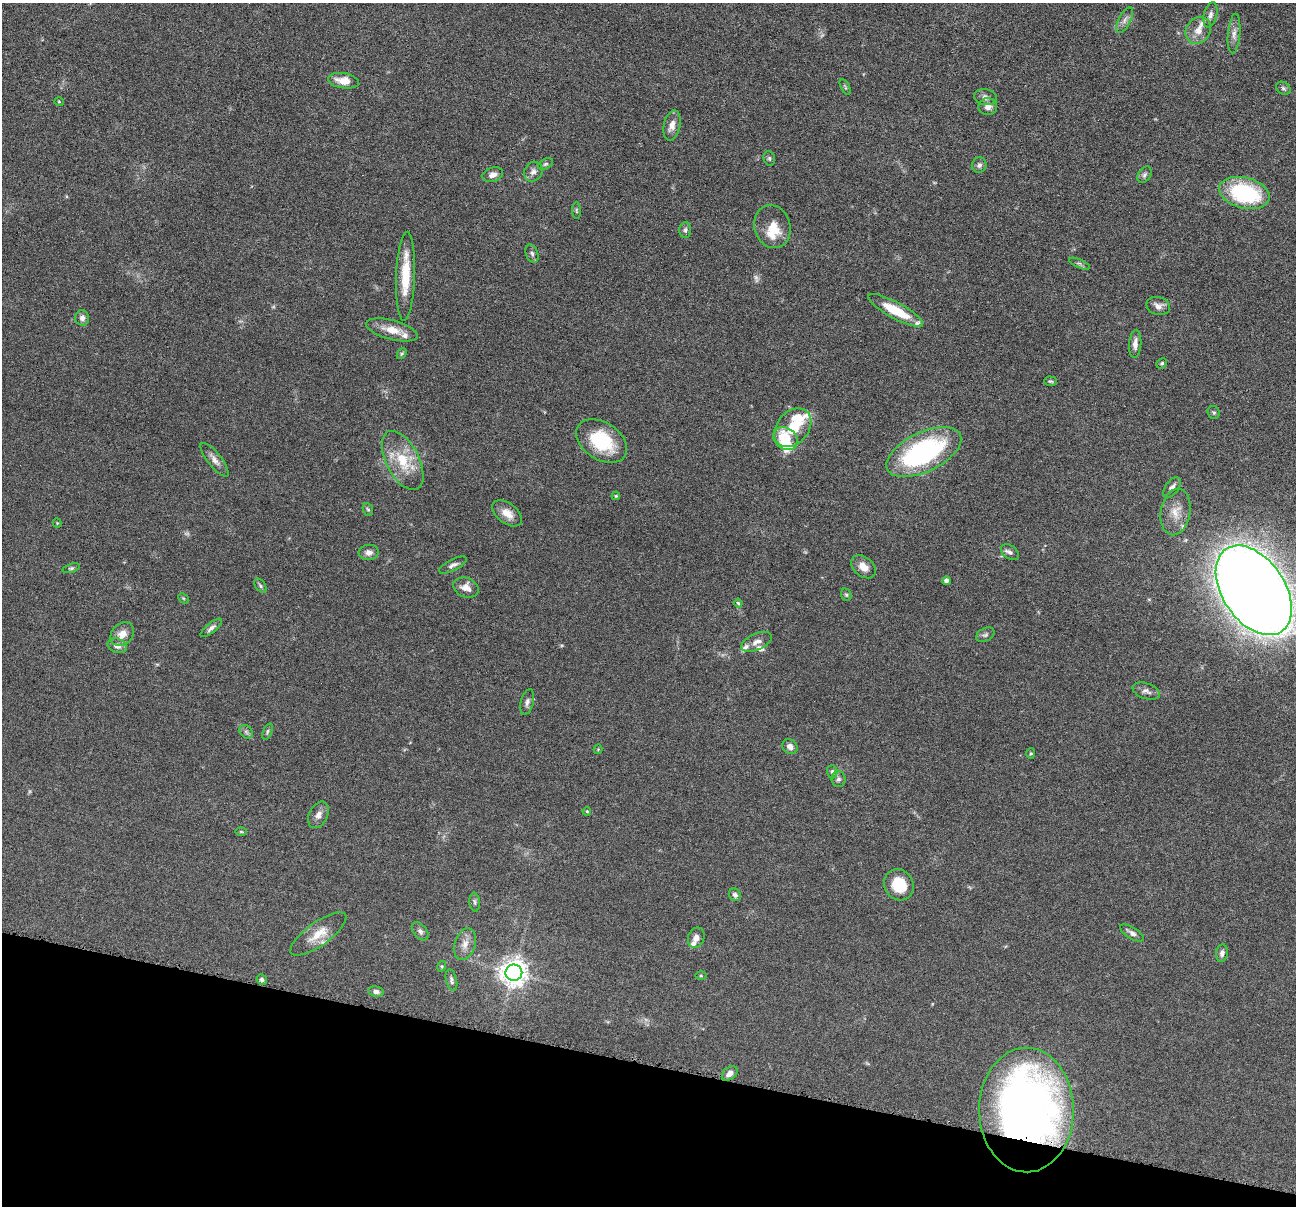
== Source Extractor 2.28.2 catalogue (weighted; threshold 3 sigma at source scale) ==
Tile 15 of 4 x 4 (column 3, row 4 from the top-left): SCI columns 2591-3884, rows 255-1458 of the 5182 x 5200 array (HDU 1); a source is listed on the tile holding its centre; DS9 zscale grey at full resolution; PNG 1298 x 1208 px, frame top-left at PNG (2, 3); each listed source drawn as its Kron ellipse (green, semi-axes under 4 px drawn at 4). Shown black and unused: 12% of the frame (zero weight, under 4 of 8 exposures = <1% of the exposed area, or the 3 px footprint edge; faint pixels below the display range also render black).
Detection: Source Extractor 2.28.2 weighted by HDU 2 'WHT'; one run over the whole footprint, this tile lists its part. Background 0.0362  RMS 0.0035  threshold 0.0142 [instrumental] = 3 sigma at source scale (4.09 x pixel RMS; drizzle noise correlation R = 1.36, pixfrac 0.8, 0.05/0.05 arcsec/px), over >= 5 px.
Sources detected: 106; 5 too faint to see at this stretch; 2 inside a brighter object's white glare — neither listed nor drawn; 8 inside a brighter listed object's ellipse — not listed separately; the other 91 listed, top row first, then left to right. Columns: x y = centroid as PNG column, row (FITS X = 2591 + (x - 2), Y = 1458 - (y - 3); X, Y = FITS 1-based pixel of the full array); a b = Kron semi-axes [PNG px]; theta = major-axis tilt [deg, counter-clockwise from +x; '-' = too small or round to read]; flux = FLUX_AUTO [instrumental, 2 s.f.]
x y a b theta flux
1210 15 13 6 76 1.4
1125 20 14 6 63 1.5
1198 30 14 12 51 3.3
1234 33 20 6 85 2.1
343 81 15 7 -9 4.5
845 87 9 3 -62 0.47
1283 88 8 6 -32 0.7
986 97 11 8 -11 1.5
59 102 5 3 - 0.27
988 107 9 8 - 1.9
672 125 15 8 76 2.7
769 158 7 5 -76 0.65
545 164 8 5 27 0.64
979 165 8 7 - 0.98
533 172 10 8 57 1.6
493 175 10 7 16 1.6
1144 175 9 6 58 0.91
1244 193 26 15 -14 31
576 210 8 4 -89 0.46
772 227 22 18 -73 6.9
685 230 8 6 89 0.76
532 254 9 6 -70 0.94
1079 264 11 4 -23 0.71
405 276 44 9 88 10
1158 306 12 9 -14 2
896 310 31 8 -28 10
82 318 8 7 - 1.3
392 330 26 9 -15 4.9
1135 344 14 6 86 2
402 354 6 4 49 0.47
1162 363 5 5 - 0.51
1050 381 6 4 -2 0.47
1214 412 6 6 - 0.53
793 428 22 16 49 8.2
785 438 13 10 -37 9.3
602 441 28 18 -33 17
924 452 40 19 25 56
215 460 21 7 -51 2.1
403 460 32 16 -63 11
1172 487 12 6 54 1.7
616 496 4 3 - 0.31
368 509 6 5 - 0.5
1176 512 23 14 80 5.3
507 513 17 10 -37 3.4
57 523 4 4 - 0.3
369 552 10 7 6 1.7
1010 552 10 6 -35 1.1
453 565 15 5 27 1.2
863 567 14 9 -40 3.1
71 568 9 4 17 0.59
946 581 4 4 - 1.2
260 586 8 5 -54 0.64
466 588 13 9 -21 2.7
1254 590 50 31 -56 860
846 595 6 5 - 0.48
183 598 6 4 -44 0.41
738 603 4 4 - 0.4
211 628 13 5 39 1.2
122 634 13 10 44 3.3
985 635 10 6 28 0.89
757 642 16 8 23 2.1
117 646 10 7 -21 1.9
1146 691 14 7 -19 1.6
527 702 13 6 75 1.2
246 732 7 6 - 0.77
268 732 8 4 68 0.58
790 747 8 6 -41 1.7
598 749 5 3 - 0.24
1031 753 5 4 - 0.43
832 772 7 5 -89 0.66
838 779 8 7 - 0.98
587 811 4 3 - 0.37
318 815 14 9 63 2
241 832 6 4 -1 0.37
899 885 16 14 -57 8.9
735 895 7 5 -50 1
475 902 9 5 -84 0.73
420 931 10 6 -52 1.2
1132 933 13 5 -31 1.5
318 934 33 11 36 6
696 938 10 8 69 1.8
465 944 16 10 71 3.1
1222 953 9 6 81 1.2
442 966 5 3 - 0.34
514 973 8 8 - 370
701 976 5 3 - 0.33
262 980 5 5 - 0.8
451 980 11 5 -77 0.91
376 992 8 5 -9 1.3
730 1073 9 6 40 1.8
1026 1110 62 47 -89 220
Overlapping masked pixels (flux is a lower limit): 1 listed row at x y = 1026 1110
Isophote crosses this tile's border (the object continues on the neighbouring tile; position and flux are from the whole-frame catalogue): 1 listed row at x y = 1254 590